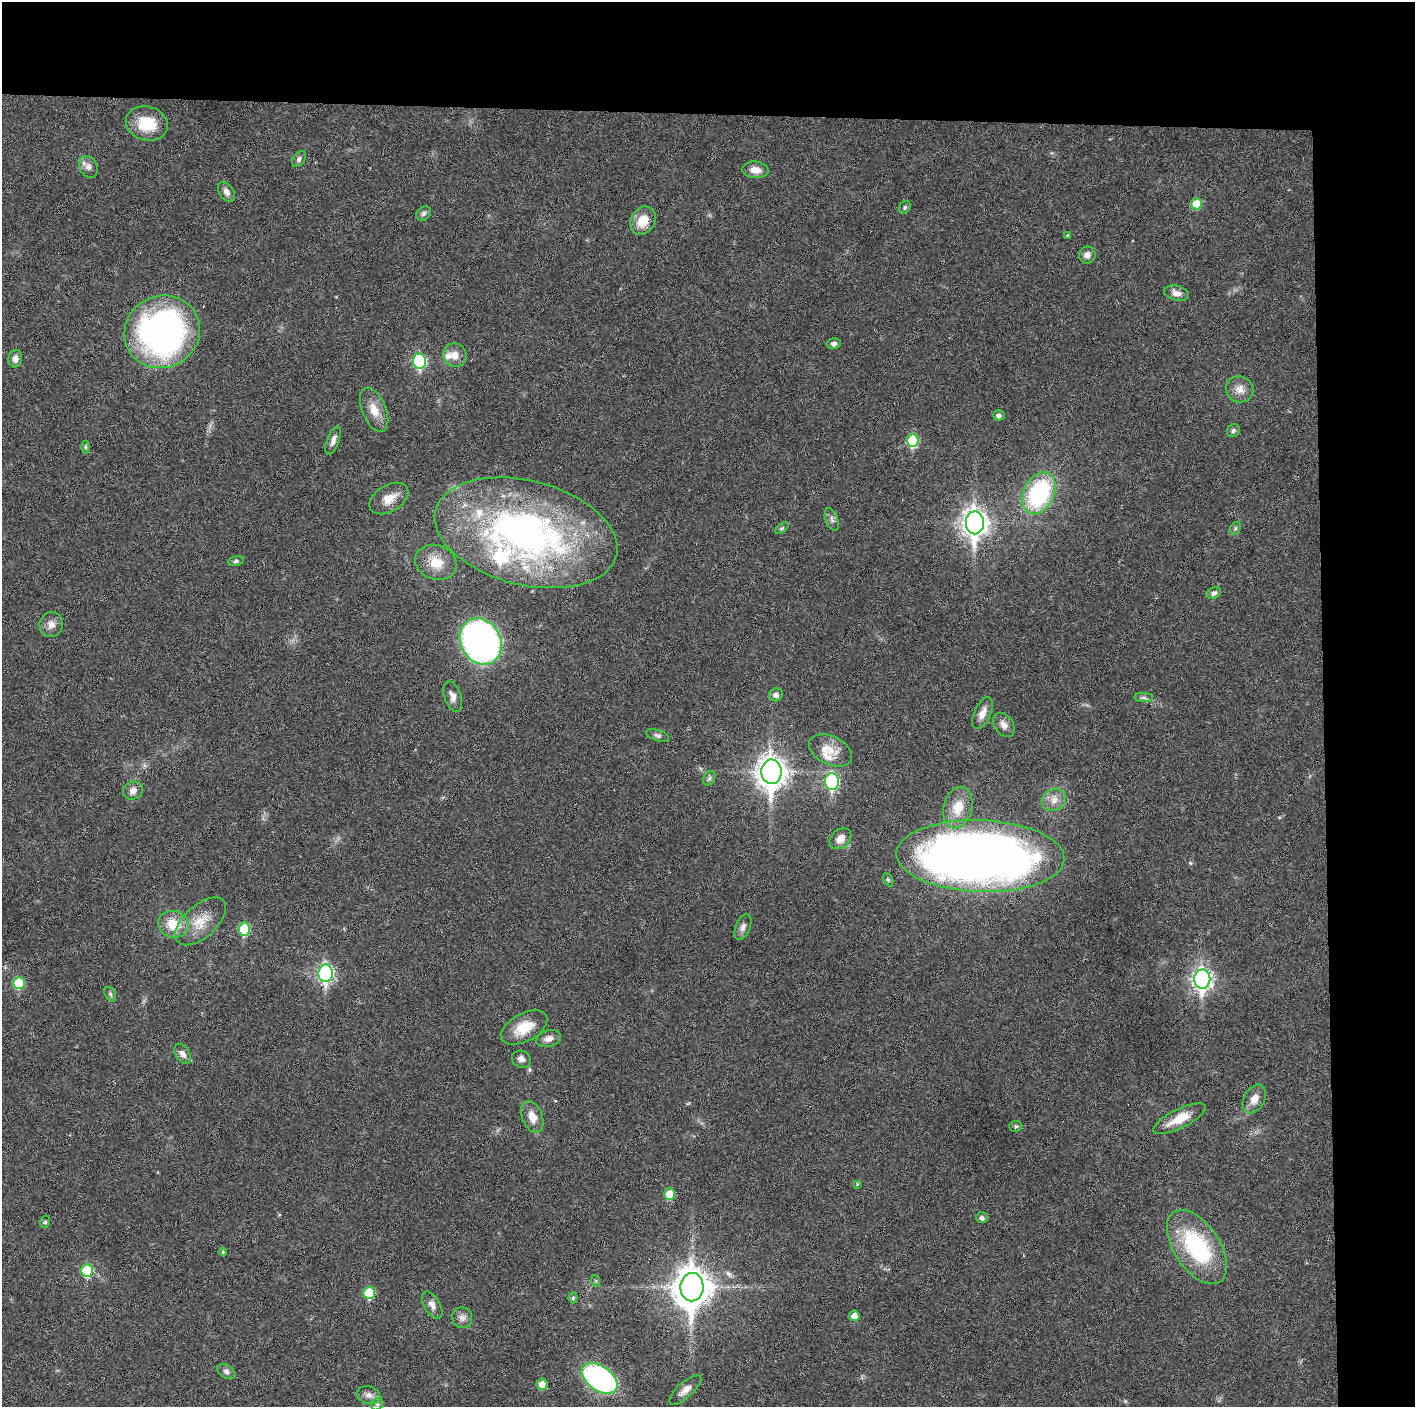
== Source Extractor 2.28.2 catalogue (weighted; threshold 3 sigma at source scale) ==
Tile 3 of 3 x 3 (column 3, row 1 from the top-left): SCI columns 2828-4240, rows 2811-4215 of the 4240 x 4217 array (HDU 1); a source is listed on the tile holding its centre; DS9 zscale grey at full resolution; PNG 1417 x 1409 px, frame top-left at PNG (2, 2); each listed source drawn as its Kron ellipse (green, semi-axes under 4 px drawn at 4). Shown black and unused: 14% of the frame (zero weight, under 3 of 6 exposures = <1% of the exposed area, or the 3 px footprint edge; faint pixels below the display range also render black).
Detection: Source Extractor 2.28.2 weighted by HDU 2 'WHT'; one run over the whole footprint, this tile lists its part. Background 0.0251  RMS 0.002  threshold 0.00815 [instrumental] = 3 sigma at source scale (4.09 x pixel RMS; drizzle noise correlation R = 1.36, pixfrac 0.8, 0.05/0.05 arcsec/px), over >= 5 px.
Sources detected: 96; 1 cosmic-ray / hot-pixel residue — neither listed nor drawn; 7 inside a brighter listed object's ellipse — not listed separately; the other 88 listed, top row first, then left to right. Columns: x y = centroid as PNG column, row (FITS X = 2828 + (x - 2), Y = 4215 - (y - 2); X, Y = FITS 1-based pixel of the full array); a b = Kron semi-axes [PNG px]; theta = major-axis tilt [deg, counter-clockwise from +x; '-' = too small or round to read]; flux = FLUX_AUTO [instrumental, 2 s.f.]
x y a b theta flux
147 123 21 17 -15 5.7
299 159 9 6 54 0.55
88 167 11 9 -60 1.1
755 170 13 8 -5 1.7
226 192 11 7 -55 0.84
1197 204 5 5 - 5
905 207 7 5 60 0.36
423 213 8 6 47 0.52
643 221 15 12 61 3.4
1068 235 4 3 - 0.27
1087 255 8 8 - 0.98
1177 293 12 7 -14 1.2
162 332 38 36 28 70
834 344 7 5 11 0.59
455 355 12 11 - 1.8
15 359 9 6 81 0.99
419 361 7 6 - 18
1240 389 14 13 - 1.8
374 410 23 12 -67 2.7
999 415 6 5 - 0.68
1233 431 7 6 - 0.44
333 440 15 6 69 0.96
913 441 6 6 - 10
86 447 6 4 -90 0.27
1039 493 22 15 64 22
389 499 21 13 30 2.8
832 519 12 6 -71 0.65
975 523 11 9 90 160
782 528 8 4 36 0.31
1235 528 7 5 60 0.33
526 533 93 52 -14 81
236 561 8 5 11 0.39
436 562 21 17 -20 3.7
1214 593 7 5 26 0.63
51 625 12 11 - 1.4
481 641 24 20 -61 74
776 695 7 6 - 0.89
453 696 16 8 -72 1.2
1143 697 9 4 0 0.51
982 713 17 8 66 1.6
1004 725 13 9 -55 1.2
658 735 12 5 -18 0.51
830 750 23 14 -25 3.1
771 772 12 10 -88 240
709 778 7 5 58 0.43
832 782 8 7 - 27
133 790 10 8 24 1.1
1054 800 12 10 31 1.7
958 807 21 14 75 4.3
840 839 12 9 41 1.6
980 856 84 36 -2 210
888 880 7 4 -63 0.3
201 921 31 16 42 4.4
173 924 15 13 -18 4.3
743 927 13 7 67 0.87
244 929 6 5 - 8.6
326 973 9 7 89 43
1202 979 9 8 - 79
19 983 6 6 - 7
110 994 8 5 -61 0.37
524 1028 25 14 28 4.6
549 1039 12 8 17 1.2
183 1054 11 7 -58 1.1
521 1059 10 8 -19 0.9
1254 1099 15 10 61 1.7
532 1117 16 10 -68 2.3
1179 1119 29 9 26 3.8
1016 1126 6 5 - 0.33
857 1184 4 3 - 0.18
670 1194 6 5 - 3.8
982 1218 6 5 - 0.64
45 1222 6 5 - 0.34
1197 1247 42 23 -56 20
223 1252 4 4 - 0.25
87 1271 6 6 - 9.6
596 1281 6 3 -72 0.23
692 1287 14 11 88 430
369 1293 6 6 - 6.6
573 1298 5 4 - 0.3
432 1305 15 8 -59 1.1
854 1316 5 5 - 1.4
462 1318 10 10 - 1
226 1371 10 6 -33 0.62
600 1378 20 12 -35 39
542 1384 6 5 - 1.6
685 1390 20 7 41 1.5
369 1395 12 8 -16 1
377 1404 6 5 - 0.4